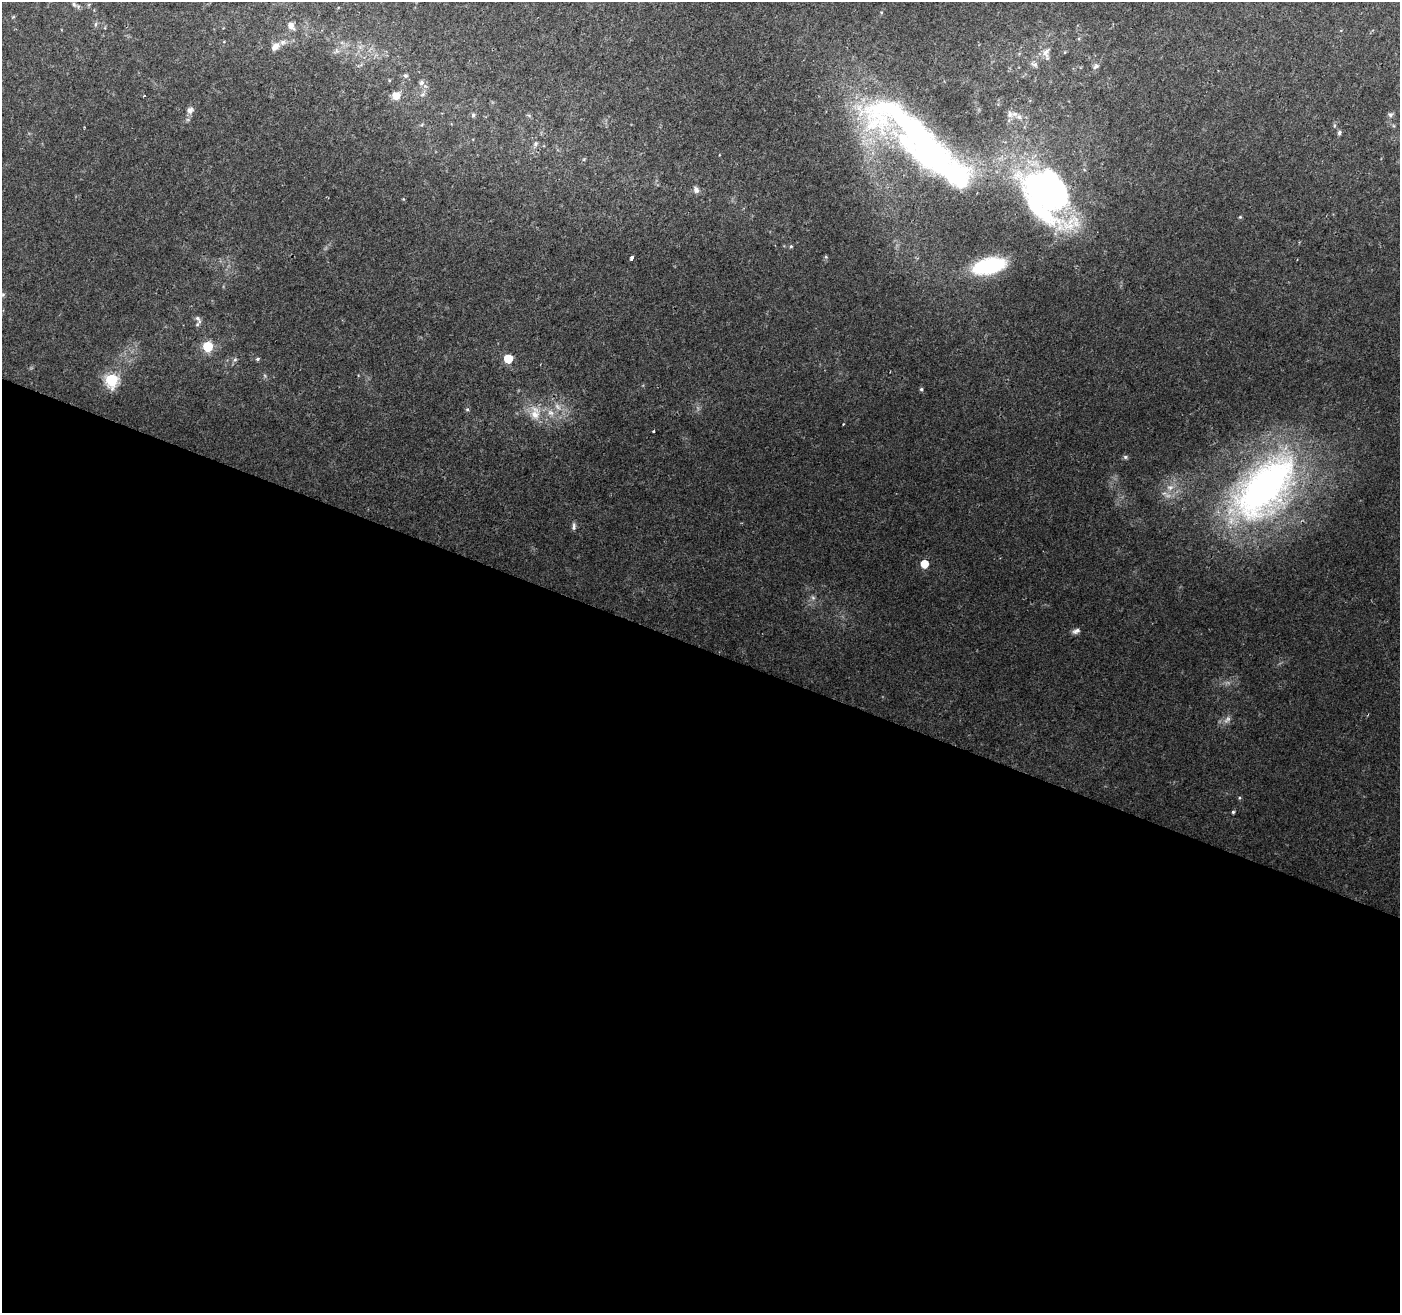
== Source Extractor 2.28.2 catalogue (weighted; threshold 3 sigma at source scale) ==
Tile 14 of 4 x 4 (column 2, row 4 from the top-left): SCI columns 1405-2802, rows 274-1584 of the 5598 x 5724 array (HDU 1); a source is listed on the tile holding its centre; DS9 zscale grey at full resolution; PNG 1402 x 1315 px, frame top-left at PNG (2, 2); no overlay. Shown black and unused: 51% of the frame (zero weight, under 2 of 3 exposures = <1% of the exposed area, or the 3 px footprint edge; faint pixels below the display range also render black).
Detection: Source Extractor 2.28.2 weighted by HDU 2 'WHT'; one run over the whole footprint, this tile lists its part. Background 0.0236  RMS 0.0039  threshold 0.0176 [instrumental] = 3 sigma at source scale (4.5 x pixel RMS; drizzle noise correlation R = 1.50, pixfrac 1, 0.0396/0.0396 arcsec/px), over >= 5 px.
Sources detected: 56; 2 too faint to see at this stretch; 4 inside a brighter object's white glare — not listed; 1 inside a brighter listed object's ellipse — not listed separately; the other 49 listed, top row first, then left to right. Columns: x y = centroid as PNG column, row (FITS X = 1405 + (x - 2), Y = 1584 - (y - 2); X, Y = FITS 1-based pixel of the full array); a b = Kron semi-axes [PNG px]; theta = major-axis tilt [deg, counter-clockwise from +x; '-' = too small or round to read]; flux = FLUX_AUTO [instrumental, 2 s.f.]
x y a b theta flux
74 4 8 5 -63 1
95 24 7 4 89 0.73
291 26 9 6 -48 2.6
275 47 13 8 39 2.9
336 50 7 4 -71 0.76
1065 52 5 3 - 0.37
1046 53 19 11 -86 4
1034 64 9 7 -25 1.4
1096 66 10 7 39 1.5
405 75 6 6 - 0.93
421 83 7 7 - 1.4
423 94 8 5 32 0.91
144 95 3 3 - 0.6
396 95 8 7 - 4.2
190 110 7 6 - 2.2
1010 114 10 8 -74 2
1390 114 7 6 - 1
473 115 6 5 - 0.88
1019 117 9 8 - 1.9
1339 133 7 5 72 0.83
922 139 170 32 -37 160
535 144 8 7 - 1.3
696 190 9 7 -64 1.4
1047 190 66 38 -44 140
1240 217 5 4 - 0.46
791 246 5 4 - 0.5
632 258 4 3 - 2.2
989 266 24 12 13 42
3 294 6 5 - 0.64
198 319 13 5 -54 1.3
208 346 6 6 - 25
257 359 5 4 - 0.63
508 359 5 5 - 15
235 360 7 5 67 0.82
112 380 7 6 - 54
921 389 4 4 - 0.59
557 407 10 7 -46 2.4
467 409 5 5 - 0.55
535 413 22 13 -87 6.2
550 413 10 7 -37 2.4
653 431 3 2 - 0.49
1125 457 6 5 - 0.75
1170 487 10 8 22 2.8
1264 488 90 47 48 180
574 527 10 5 81 1.1
924 564 6 5 - 7.5
813 598 6 6 - 0.95
1076 631 11 6 24 1.5
1233 812 4 4 - 0.58